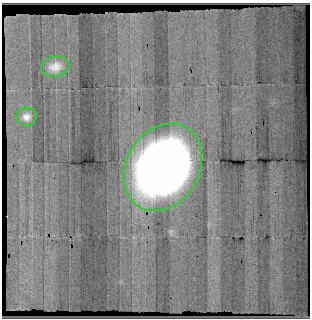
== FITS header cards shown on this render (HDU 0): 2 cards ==
NAXIS1  =                  308
NAXIS2  =                  316

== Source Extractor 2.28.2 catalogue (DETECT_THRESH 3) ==
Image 308 x 316 px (HDU 0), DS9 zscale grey, 1 PNG px = 1 image px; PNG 312 x 320 px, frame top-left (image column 1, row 316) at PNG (2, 3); each listed source drawn as its Kron ellipse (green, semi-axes under 4 px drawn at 4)
Background 4.23e-05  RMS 6.8e-05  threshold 2.05e-04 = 3 sigma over >= 5 px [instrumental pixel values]
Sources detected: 3; all 3 listed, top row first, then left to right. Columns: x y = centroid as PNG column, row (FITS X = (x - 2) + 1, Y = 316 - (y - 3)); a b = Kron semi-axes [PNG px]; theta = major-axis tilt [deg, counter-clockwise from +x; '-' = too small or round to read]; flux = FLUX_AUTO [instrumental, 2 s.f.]
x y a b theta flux
55 67 14 10 11 0.05
26 117 10 9 - 0.03
163 167 46 36 59 5.3